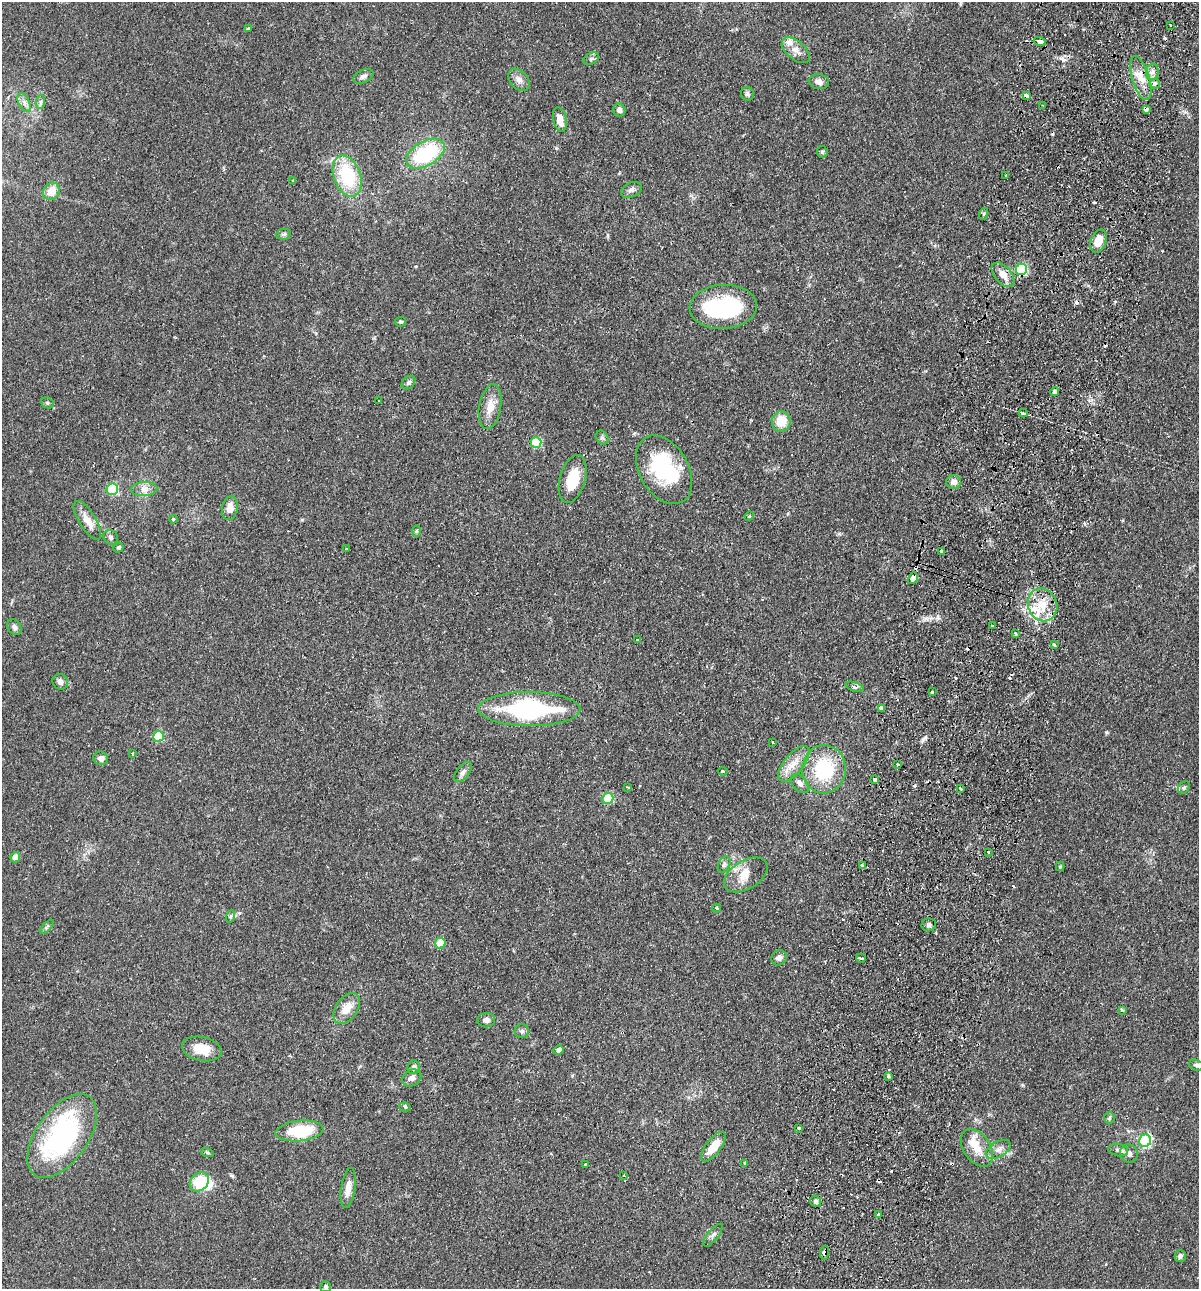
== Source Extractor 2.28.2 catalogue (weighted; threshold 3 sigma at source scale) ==
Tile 10 of 4 x 4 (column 2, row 3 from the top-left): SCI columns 1505-2701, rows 1306-2592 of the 5280 x 5184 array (HDU 1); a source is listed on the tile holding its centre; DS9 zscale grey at full resolution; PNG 1201 x 1291 px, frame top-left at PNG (2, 2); each listed source drawn as its Kron ellipse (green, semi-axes under 4 px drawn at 4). Shown black and unused: <1% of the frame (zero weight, under 2 of 3 exposures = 3% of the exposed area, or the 3 px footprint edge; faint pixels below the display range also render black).
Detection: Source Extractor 2.28.2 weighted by HDU 2 'WHT'; one run over the whole footprint, this tile lists its part. Background 0.0824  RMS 0.0058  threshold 0.0261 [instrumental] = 3 sigma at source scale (4.5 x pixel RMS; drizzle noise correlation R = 1.50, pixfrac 1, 0.05/0.05 arcsec/px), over >= 5 px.
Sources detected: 157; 4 inside a brighter object's white glare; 20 cosmic-ray / hot-pixel residue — neither listed nor drawn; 4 inside a brighter listed object's ellipse — not listed separately; the other 129 listed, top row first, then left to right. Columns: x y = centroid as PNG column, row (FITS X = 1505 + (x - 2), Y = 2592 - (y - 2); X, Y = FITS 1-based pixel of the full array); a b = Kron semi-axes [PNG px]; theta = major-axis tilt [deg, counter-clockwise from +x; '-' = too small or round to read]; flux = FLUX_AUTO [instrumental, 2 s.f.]
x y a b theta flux
1170 25 2 2 - 0.62
248 29 3 3 - 0.89
1040 41 6 4 -16 2.7
796 50 17 9 -41 4.9
591 59 8 5 29 1.3
1152 72 8 6 77 2.3
363 76 10 6 26 2
1141 78 23 8 -73 7.5
519 80 12 9 -46 3.4
819 82 10 7 -8 2.9
1154 84 5 5 - 2.9
747 94 7 6 - 1.3
1026 95 4 3 - 9.8
24 102 10 5 -64 2.2
41 102 7 4 88 1.2
1043 105 4 3 - 0.91
1146 109 4 3 - 3.1
619 110 6 6 - 2.5
560 120 12 6 -79 5.6
822 152 6 5 - 0.91
425 154 21 12 30 45
1006 175 3 3 - 1.1
347 176 21 13 -70 36
293 181 4 3 - 0.55
631 190 11 7 23 2.1
51 191 9 7 57 7.5
983 214 6 4 70 0.73
284 234 7 5 10 1.1
1098 241 12 7 69 8
1021 269 6 5 - 51
1003 275 14 8 -49 5.7
723 307 34 22 3 59
401 322 5 5 - 0.83
409 382 8 5 44 1.4
1055 392 4 4 - 1.3
379 401 3 2 - 0.6
47 403 7 5 -21 0.96
490 406 23 11 80 7.6
1023 413 4 3 - 1.7
781 421 10 9 - 12
602 438 7 5 -53 1.3
536 442 5 5 - 29
664 470 37 24 -60 47
573 479 24 12 74 17
954 482 7 6 - 2.7
112 489 6 5 - 43
144 489 13 7 1 3.7
230 508 12 7 79 5.5
749 516 5 4 - 0.6
173 519 4 3 - 0.67
87 520 22 8 -58 6.7
416 531 6 4 88 0.73
111 537 8 7 - 1.6
118 547 5 4 - 1.3
347 549 3 3 - 1.4
942 551 3 3 - 1.4
913 578 6 4 59 4.7
1043 605 16 14 -69 12
992 626 3 2 - 0.6
14 627 8 6 -47 1.7
1015 633 3 3 - 1.5
638 640 3 2 - 1.1
1054 645 3 3 - 1.6
60 682 8 7 - 2.4
855 687 9 4 -17 1.8
932 692 3 3 - 1
881 708 4 3 - 6.1
529 709 51 17 0 74
158 737 5 5 - 31
772 742 4 2 - 0.51
132 753 3 3 - 0.52
101 758 7 6 - 2.6
794 764 21 9 51 7.7
897 764 3 3 - 2.7
824 769 24 22 85 35
722 771 5 3 - 0.68
463 772 12 6 52 2.1
875 779 4 3 - 11
800 783 11 7 -46 2.5
627 787 3 2 - 0.55
1184 788 7 5 50 1.1
960 789 4 3 - 2
608 798 6 5 - 34
988 852 3 3 - 0.81
15 857 5 4 - 7.1
724 864 9 5 62 1.4
862 865 3 3 - 7
1060 867 4 4 - 0.61
746 875 24 14 32 9.1
717 908 4 3 - 0.76
231 916 6 4 71 0.93
929 925 7 6 - 1.8
47 927 9 3 45 0.94
440 943 5 5 - 18
779 958 8 7 - 2.1
861 958 5 3 - 3.4
347 1008 17 10 56 7.9
1122 1010 3 3 - 2.1
486 1020 9 7 1 2.4
522 1031 7 7 - 1.4
202 1049 20 12 -12 11
559 1050 5 4 - 2.2
1196 1065 7 5 -19 1.1
414 1067 7 6 - 1.5
888 1076 4 3 - 1.9
412 1078 10 8 33 2.5
405 1107 6 4 -12 1.2
1109 1118 6 5 - 0.83
799 1128 3 3 - 1.4
299 1131 24 10 6 26
62 1136 48 26 55 93
1145 1141 6 6 - 82
713 1147 18 7 52 10
977 1148 21 13 -56 9.3
998 1149 14 7 30 3.7
1118 1150 10 6 -10 1.8
207 1152 6 4 -17 0.85
1129 1153 9 8 - 2.8
745 1163 3 3 - 0.63
585 1164 3 3 - 1
624 1176 4 2 - 0.44
199 1182 11 8 46 18
348 1188 20 7 81 5.1
816 1201 6 5 - 1.7
878 1214 3 2 - 0.64
713 1235 14 5 51 1.8
824 1253 7 4 83 2.2
1180 1256 6 5 - 1.8
326 1287 5 5 - 1.1
Overlapping masked pixels (flux is a lower limit): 5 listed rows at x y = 1141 78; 1146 109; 1021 269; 913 578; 824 1253
Unlisted compact peaks at least as high as the median listed source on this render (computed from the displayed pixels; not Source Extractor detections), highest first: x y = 1106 732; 926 618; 925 738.